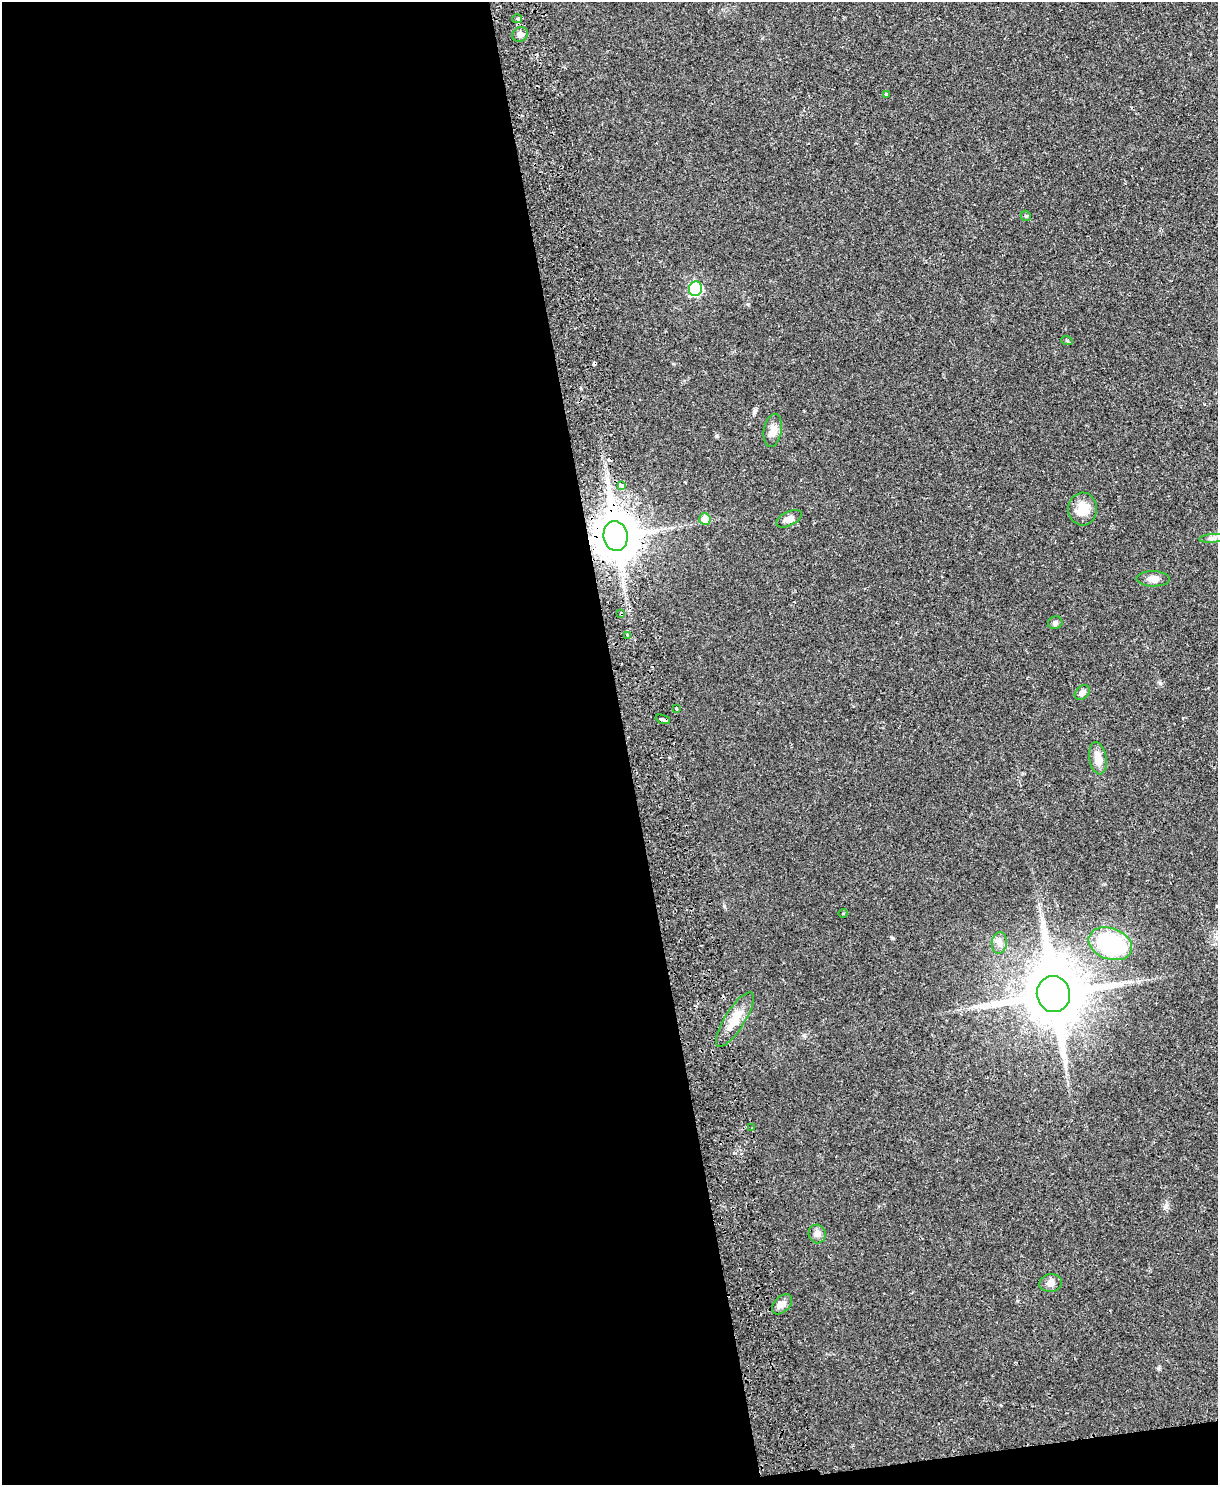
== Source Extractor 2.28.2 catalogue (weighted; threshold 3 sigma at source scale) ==
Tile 9 of 4 x 3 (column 1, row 3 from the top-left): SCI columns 57-1272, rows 158-1640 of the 4981 x 4874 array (HDU 1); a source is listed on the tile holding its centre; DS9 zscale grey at full resolution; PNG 1220 x 1487 px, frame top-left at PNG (2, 2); each listed source drawn as its Kron ellipse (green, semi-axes under 4 px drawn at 4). Shown black and unused: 52% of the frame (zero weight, under 2 of 3 exposures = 3% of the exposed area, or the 3 px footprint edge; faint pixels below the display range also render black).
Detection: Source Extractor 2.28.2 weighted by HDU 2 'WHT'; one run over the whole footprint, this tile lists its part. Background 0.0313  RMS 0.0043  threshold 0.0194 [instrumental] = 3 sigma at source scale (4.5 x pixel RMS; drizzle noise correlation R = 1.50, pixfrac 1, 0.05/0.05 arcsec/px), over >= 5 px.
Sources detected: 32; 2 cosmic-ray / hot-pixel residue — neither listed nor drawn; the other 30 listed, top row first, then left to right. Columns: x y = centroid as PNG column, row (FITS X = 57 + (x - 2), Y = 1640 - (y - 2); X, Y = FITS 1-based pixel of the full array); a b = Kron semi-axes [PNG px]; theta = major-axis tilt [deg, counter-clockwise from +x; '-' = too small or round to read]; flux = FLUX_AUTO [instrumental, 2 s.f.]
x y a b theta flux
517 19 5 4 - 0.92
520 35 8 7 - 1.6
886 94 4 4 - 0.45
1026 216 5 5 - 0.52
696 289 7 6 - 29
1067 341 6 3 -20 0.44
773 430 16 9 80 3.4
622 485 4 3 - 3
1083 509 16 14 86 7.3
705 519 6 5 - 5.2
789 519 13 7 26 2.4
616 536 15 12 -82 1600
1212 538 13 3 5 1.2
1153 579 16 7 -1 2.6
621 614 3 3 - 1.1
1055 623 7 6 - 1.1
628 635 3 3 - 1.7
1082 692 8 6 43 1.7
677 709 3 3 - 0.84
663 719 7 3 -20 4.1
1098 758 16 8 -80 4.6
843 913 4 3 - 0.3
999 943 11 7 82 2.2
1110 944 22 15 -20 37
1053 994 18 16 -79 3300
735 1020 31 10 58 7.4
752 1128 3 2 - 1.4
817 1234 9 8 - 2
1051 1283 11 9 9 2.3
782 1304 12 7 45 2.4
Overlapping masked pixels (flux is a lower limit): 3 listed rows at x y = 616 536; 621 614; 663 719
Unlisted compact peaks at least as high as the median listed source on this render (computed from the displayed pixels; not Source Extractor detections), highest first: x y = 748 304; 1160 683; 716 436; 1166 1206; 804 1035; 754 411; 1158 1368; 891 937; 1017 1301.